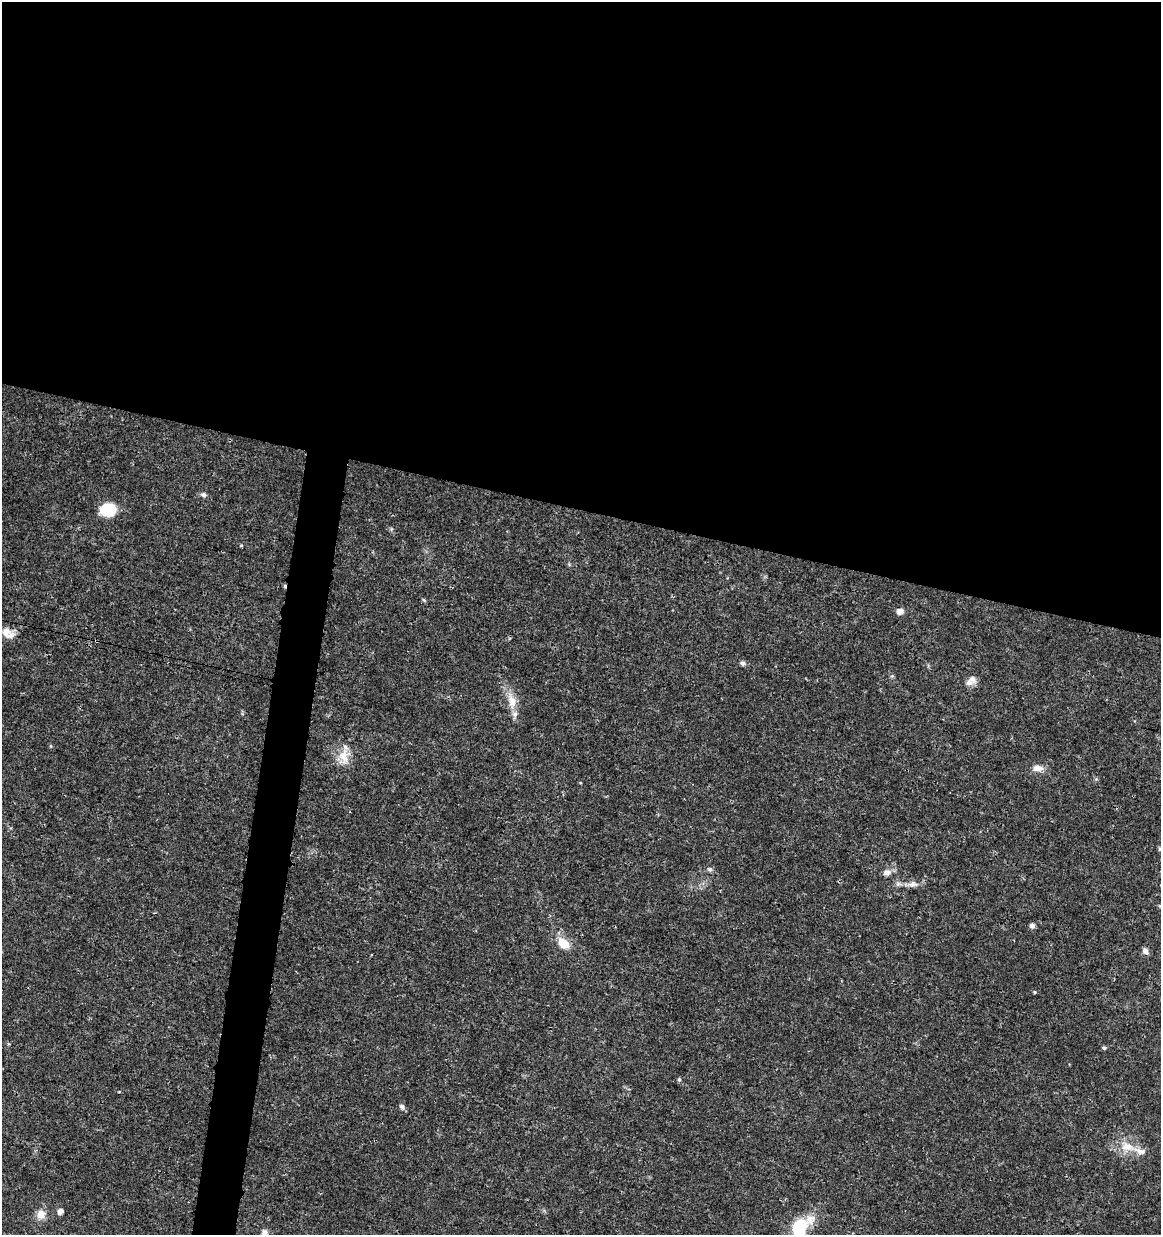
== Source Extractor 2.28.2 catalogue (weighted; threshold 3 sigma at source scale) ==
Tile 3 of 4 x 4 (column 3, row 1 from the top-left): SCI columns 2545-3703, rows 3712-4944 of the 5148 x 4947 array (HDU 1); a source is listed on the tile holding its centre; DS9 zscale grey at full resolution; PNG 1163 x 1237 px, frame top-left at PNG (2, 2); no overlay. Shown black and unused: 44% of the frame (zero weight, under 3 of 4 exposures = <1% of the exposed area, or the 3 px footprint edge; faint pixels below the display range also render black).
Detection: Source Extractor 2.28.2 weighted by HDU 2 'WHT'; one run over the whole footprint, this tile lists its part. Background 0.0192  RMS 0.0018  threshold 0.00796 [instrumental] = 3 sigma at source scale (4.5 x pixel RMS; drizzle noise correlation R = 1.50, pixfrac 1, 0.0396/0.0396 arcsec/px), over >= 5 px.
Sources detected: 35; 1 cosmic-ray / hot-pixel residue — not listed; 4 inside a brighter listed object's ellipse — not listed separately; the other 30 listed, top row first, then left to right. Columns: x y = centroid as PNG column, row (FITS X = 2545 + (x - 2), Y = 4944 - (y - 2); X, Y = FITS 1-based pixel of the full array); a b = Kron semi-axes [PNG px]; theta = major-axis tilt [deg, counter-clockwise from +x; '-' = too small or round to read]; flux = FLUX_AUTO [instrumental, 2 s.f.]
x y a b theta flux
204 495 7 6 - 0.57
108 510 15 12 7 5.8
241 545 5 3 - 0.17
424 600 5 4 - 0.22
900 611 6 6 - 1.2
6 632 14 12 -23 1.6
96 641 4 3 - 0.16
743 663 6 6 - 0.42
972 679 12 9 -49 0.97
512 701 24 11 -76 2.7
242 714 5 4 - 0.23
51 746 5 3 - 0.17
344 756 24 13 -88 2.9
1037 768 14 8 0 1.4
1160 848 6 5 - 0.39
710 869 7 5 0 0.41
887 873 9 8 - 0.97
912 884 14 7 5 1.1
1032 925 6 6 - 0.6
563 943 16 10 -41 2.9
1145 951 9 7 -58 0.72
1035 992 4 4 - 0.19
1104 1048 5 4 - 0.33
679 1079 5 4 - 0.26
402 1107 9 6 -64 0.48
1127 1147 22 14 -15 3.4
60 1211 5 5 - 1
41 1214 11 11 - 1.6
799 1228 19 15 77 6.8
264 1232 8 7 - 0.57
Overlapping masked pixels (flux is a lower limit): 1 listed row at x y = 96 641
Isophote crosses this tile's border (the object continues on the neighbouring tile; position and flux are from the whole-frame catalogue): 2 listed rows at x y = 1160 848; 799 1228